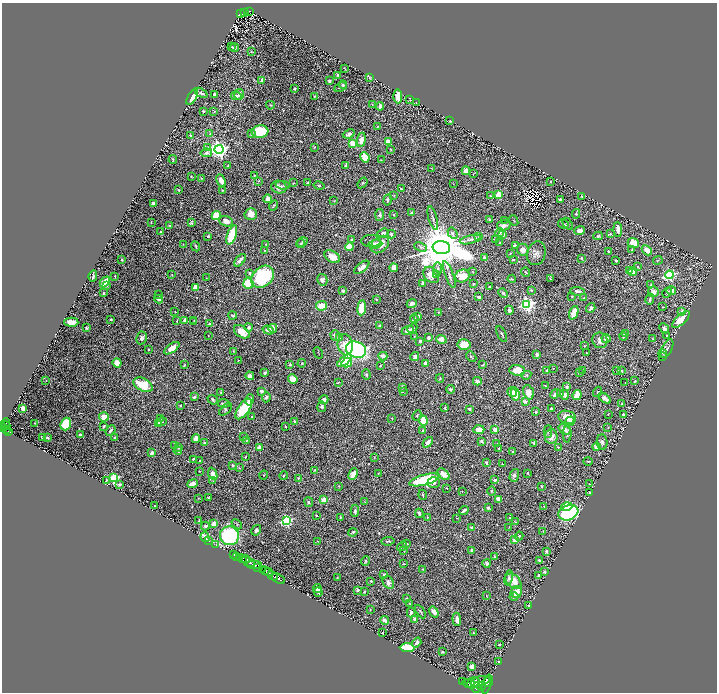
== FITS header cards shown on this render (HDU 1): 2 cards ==
NAXIS1  =                 1430
NAXIS2  =                 1380

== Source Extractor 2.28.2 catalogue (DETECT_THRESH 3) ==
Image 1430 x 1380 px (HDU 1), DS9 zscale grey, zoomed out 1/2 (1 PNG px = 2 x 2 image px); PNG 719 x 694 px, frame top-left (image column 2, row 1379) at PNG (2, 3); each listed source drawn as its Kron ellipse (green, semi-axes under 4 px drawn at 4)
Background 1.32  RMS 0.024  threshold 0.0731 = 3 sigma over >= 5 px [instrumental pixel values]
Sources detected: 652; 44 cannot appear on this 1/2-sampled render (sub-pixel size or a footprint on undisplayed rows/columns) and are neither listed nor drawn; of the other 608, the 500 brightest by FLUX_AUTO listed and drawn (108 fainter detections omitted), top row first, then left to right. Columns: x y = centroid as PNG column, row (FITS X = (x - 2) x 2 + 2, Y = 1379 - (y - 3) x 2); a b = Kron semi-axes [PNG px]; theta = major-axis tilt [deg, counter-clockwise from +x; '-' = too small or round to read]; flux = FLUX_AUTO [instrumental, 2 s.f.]
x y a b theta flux
250 11 4 2 - 140
245 12 3 2 - 150
240 13 4 3 - 140
232 47 3 2 - 2.8
235 48 4 3 - 16
251 52 3 2 - 3.1
344 68 3 1 - 3.2
338 75 4 2 - 12
369 77 4 3 - 4.6
262 80 3 2 - 25
329 81 3 2 - 6.9
343 85 4 3 - 7.6
340 87 7 2 23 6.4
294 88 3 2 - 5.8
201 93 7 4 -27 13
239 94 5 5 - 13
215 95 3 3 - 27
236 96 5 3 - 17
315 96 4 2 - 3.9
398 96 7 4 -88 63
192 97 8 4 57 57
410 99 3 1 - 2.9
416 103 4 2 - 3.3
372 104 2 2 - 2.3
270 105 4 3 - 5.7
380 106 4 3 - 18
203 111 2 2 - 6.1
214 112 3 2 - 2.9
450 121 3 2 - 4
378 127 4 3 - 3.7
260 132 8 6 7 210
210 134 4 4 - 6.4
251 134 4 3 - 4.7
349 134 6 4 21 17
191 135 3 3 - 6.7
361 140 7 4 82 38
388 142 4 3 - 77
353 144 4 3 - 79
207 147 4 4 - 6.3
314 147 3 2 - 2.8
219 149 4 4 - 2700
391 149 2 2 - 3.5
206 153 6 4 8 13
365 157 5 4 - 75
173 160 4 2 - 4.7
381 160 2 2 - 3.1
228 165 3 2 - 4.4
346 165 3 2 - 8.1
431 168 3 2 - 2.7
466 171 4 3 - 42
473 174 3 2 - 2.6
254 175 3 3 - 3.5
191 176 2 1 - 3.1
201 178 3 2 - 2.5
221 181 7 3 -64 42
258 181 4 3 - 3.4
551 182 2 2 - 3.5
293 183 3 2 - 3.5
307 183 4 2 - 4.9
362 183 6 4 54 6.7
453 184 3 2 - 2.6
283 185 7 3 -7 9.6
319 186 5 3 - 5.6
279 187 7 6 - 24
401 189 2 2 - 3.4
178 190 3 2 - 6.2
222 191 3 2 - 3.3
394 195 4 3 - 4.1
499 195 4 3 - 92
490 196 2 2 - 5
582 196 2 1 - 3.5
268 199 4 3 - 40
387 200 5 3 - 11
560 200 3 3 - 19
334 201 3 2 - 2.9
153 203 3 3 - 25
273 206 5 3 - 4.6
411 213 3 3 - 12
251 214 6 6 - 46
576 214 5 3 - 5
380 215 6 3 86 11
393 215 3 2 - 3.3
216 216 5 4 - 97
433 218 12 3 -75 14
490 219 3 2 - 8.7
505 220 4 2 - 3.3
513 220 5 3 - 5.2
226 221 7 5 -21 38
151 222 3 2 - 4
191 223 4 3 - 7
563 224 5 3 - 9.7
568 224 7 2 -54 4.3
169 225 3 2 - 4.3
504 225 7 5 15 29
618 229 7 3 -87 32
580 231 5 3 - 30
160 232 3 2 - 5.1
383 233 6 4 19 16
453 233 6 4 -60 14
499 233 4 4 - 13
391 234 4 4 - 9.7
503 234 4 3 - 22
610 234 3 2 - 5.7
232 235 10 4 71 160
208 236 2 2 - 7.7
598 236 5 4 - 9.1
479 237 3 3 - 3.6
470 239 11 3 13 12
495 239 3 2 - 4
351 240 4 3 - 6.6
371 241 9 6 0 15
302 242 6 4 32 7.8
500 243 3 2 - 6.3
633 243 5 5 - 61
183 244 2 2 - 2.4
265 244 2 2 - 2.3
300 244 4 3 - 4.1
375 244 7 4 5 24
380 245 10 7 41 64
196 246 5 2 - 6.1
515 246 4 3 - 20
349 247 4 4 - 77
421 247 6 4 -22 11
441 248 9 6 -8 31000
265 250 2 2 - 3.8
523 250 6 5 - 25
632 250 4 3 - 4.5
647 250 6 3 -46 38
608 251 3 2 - 4.9
510 253 4 2 - 4.3
536 253 12 9 73 27
332 257 8 5 -33 43
484 257 4 4 - 10
582 258 3 3 - 8.2
513 259 4 2 - 4
122 260 4 2 - 5.8
240 260 7 4 49 29
658 260 5 2 - 3.6
616 261 2 2 - 6.2
362 267 9 4 38 32
637 267 3 3 - 6.6
394 268 4 3 - 27
438 269 6 4 85 13
472 271 3 2 - 3.2
630 271 4 3 - 9.2
526 272 5 2 - 3.9
633 272 4 4 - 56
250 273 4 3 - 8.7
172 275 3 2 - 2.4
431 275 9 7 -47 57
436 275 4 3 - 5.8
449 275 14 3 -70 14
669 275 4 4 - 690
93 276 6 2 84 11
115 276 2 2 - 7.1
462 276 7 6 - 86
263 277 13 9 42 390
206 278 2 2 - 2.4
550 278 4 2 - 3
512 279 4 3 - 5.3
322 280 6 5 - 21
105 282 6 3 47 120
248 283 5 5 - 150
423 283 4 3 - 5.4
473 284 2 2 - 6.6
651 284 2 2 - 2.5
107 286 4 3 - 4.4
490 286 3 2 - 5.2
196 287 3 3 - 54
532 290 3 3 - 3.3
343 291 3 3 - 8.9
577 291 7 3 -4 15
671 291 5 4 - 18
653 292 5 5 - 31
667 292 5 3 - 9.4
103 293 3 2 - 4.6
503 293 5 3 - 7.5
159 295 3 2 - 3
572 296 3 3 - 3.5
479 297 3 2 - 13
584 298 4 2 - 3.2
159 299 4 3 - 12
650 299 5 3 - 9.2
376 300 3 2 - 4.8
412 303 5 3 - 18
527 304 4 4 - 1400
322 306 5 4 - 71
662 307 2 2 - 2.6
362 308 7 4 85 110
591 308 5 3 - 18
509 310 4 4 - 16
175 311 2 1 - 2.8
438 312 4 3 - 3.6
682 312 2 2 - 60
574 313 7 3 69 70
233 315 4 2 - 11
418 316 4 3 - 12
111 319 3 2 - 6.6
414 319 4 3 - 7.8
185 320 3 3 - 22
194 320 3 2 - 3.5
681 320 11 5 42 75
177 321 4 2 - 4
71 322 7 4 -3 44
194 322 4 3 - 4.7
209 324 3 3 - 13
379 326 4 2 - 4.8
249 327 4 3 - 14
86 328 3 3 - 5.9
273 328 4 3 - 35
412 328 5 3 - 9.1
664 328 5 3 - 26
268 330 6 3 -19 26
408 330 6 3 25 30
242 332 9 5 -34 62
625 333 3 3 - 4.2
502 334 8 2 -62 8.1
335 335 5 4 - 14
667 335 3 2 - 3.5
208 336 2 2 - 3.2
414 336 3 3 - 3
340 337 3 3 - 8.5
623 337 4 3 - 5.6
142 338 6 5 - 15
428 338 3 3 - 17
441 339 5 4 - 36
606 339 4 4 - 24
653 339 3 3 - 3.6
600 340 8 7 - 28
420 341 3 3 - 13
345 345 10 7 -83 83
464 345 6 5 - 76
584 346 3 2 - 2.8
172 348 9 4 35 52
667 349 10 5 63 17
148 350 3 3 - 4.9
356 350 10 8 -19 1000
234 351 4 2 - 2.9
318 353 6 2 -61 2.4
586 353 3 2 - 3.5
537 354 3 3 - 15
663 354 4 2 - 3
383 356 4 3 - 23
471 356 6 3 -48 8.1
663 356 3 2 - 2.7
415 357 4 4 - 22
344 360 9 3 39 130
238 361 2 2 - 2.9
117 363 4 4 - 47
302 363 4 3 - 3.9
347 363 5 4 - 130
426 363 4 3 - 16
290 364 4 3 - 5.5
184 365 3 2 - 3.5
482 365 3 2 - 3.7
380 366 2 2 - 3.6
553 368 2 2 - 3.9
517 370 8 5 -4 62
547 370 4 3 - 14
583 370 3 2 - 6
617 370 3 2 - 3.5
621 371 4 3 - 5.7
265 373 3 2 - 11
579 373 2 2 - 3.3
366 374 5 4 - 8.3
526 375 5 4 - 6.6
250 376 4 4 - 18
440 378 4 3 - 4.7
293 379 5 4 - 51
46 381 2 1 - 2.6
477 381 4 3 - 20
635 381 3 3 - 5.4
338 382 3 2 - 4.6
625 383 4 2 - 2.9
143 385 10 6 -27 150
545 386 2 1 - 3.2
402 387 3 3 - 7.7
566 387 3 3 - 15
450 389 4 3 - 8.1
261 391 4 3 - 12
403 391 3 2 - 4.1
221 392 4 3 - 5.1
512 392 5 3 - 15
528 392 7 5 -72 49
597 392 5 2 - 3.4
515 394 7 4 -79 95
555 394 6 3 41 19
561 394 4 3 - 4.4
564 395 5 4 - 20
577 395 5 3 - 74
194 397 3 2 - 15
266 397 5 4 - 8
605 398 7 4 -36 21
324 399 4 3 - 23
213 400 5 3 - 8.5
250 400 6 4 77 25
525 401 2 2 - 52
224 403 6 3 -5 19
622 404 3 2 - 3.5
180 406 2 2 - 4
322 407 5 4 - 10
23 408 4 3 - 23
445 408 4 2 - 5.5
226 409 8 4 44 7.8
244 409 12 5 54 170
469 409 2 2 - 16
551 409 3 2 - 12
536 412 4 3 - 6.9
608 414 2 2 - 3.1
623 414 2 2 - 5
417 415 5 3 - 7.1
252 416 3 3 - 4.4
104 417 5 4 - 50
567 417 9 6 -14 72
392 418 3 2 - 3.4
160 419 3 2 - 4.8
294 421 3 3 - 7.4
423 421 5 3 - 130
570 421 5 4 - 14
162 422 5 2 - 3.7
35 423 2 2 - 4.1
159 423 4 3 - 10
6 424 5 3 - 560
66 424 6 5 - 160
6 426 5 2 - 640
104 426 3 2 - 9.5
285 426 2 2 - 7.3
2 427 4 2 - 650
608 427 4 2 - 2.8
564 429 6 4 -36 32
6 430 3 2 - 240
110 430 6 3 50 13
479 430 5 3 - 50
495 430 3 3 - 42
9 431 3 2 - 270
423 431 2 2 - 5.5
548 432 6 3 -89 7.6
567 434 8 3 87 6.6
80 435 2 2 - 18
551 436 7 6 - 47
43 437 3 2 - 9.1
114 437 3 3 - 4.5
243 437 3 2 - 2.6
48 438 3 2 - 6.3
196 439 4 3 - 54
247 440 4 3 - 3.5
481 441 3 3 - 7.5
428 442 6 3 47 23
602 442 8 5 -87 16
205 443 3 2 - 8.8
534 443 4 3 - 8.4
497 444 2 2 - 3.1
174 446 4 3 - 4.1
179 447 4 3 - 13
259 447 4 3 - 20
558 447 2 2 - 2.4
596 447 4 3 - 37
499 448 3 2 - 2.9
178 451 4 3 - 8.5
512 451 3 3 - 3.9
152 453 3 2 - 26
245 457 2 1 - 2.6
374 457 2 2 - 2.7
193 459 3 2 - 4.6
200 460 2 2 - 4.1
588 461 5 2 - 4.9
486 463 4 3 - 13
502 464 3 2 - 2.8
233 465 3 2 - 8.7
239 468 3 3 - 3.9
315 470 3 2 - 3.5
199 471 2 1 - 2.6
378 473 3 3 - 3.2
528 473 3 2 - 3.3
213 474 6 4 -67 31
353 474 6 4 63 41
444 474 7 4 -41 43
264 475 4 2 - 3.2
514 475 6 4 73 15
284 476 4 3 - 5.5
114 478 4 3 - 490
298 478 3 3 - 3.8
106 480 3 2 - 3.2
424 480 15 5 15 380
495 480 4 3 - 8.4
213 481 2 2 - 3.3
434 482 6 5 - 15
119 484 3 3 - 8.7
192 484 5 3 - 37
589 484 4 2 - 2.8
339 486 2 2 - 2.6
542 486 3 2 - 7.3
446 488 3 2 - 3.4
462 491 3 3 - 2.4
491 491 5 3 - 6.2
589 492 2 2 - 4.1
423 495 5 3 - 5
198 498 2 2 - 2.6
209 498 4 2 - 5.6
498 499 4 3 - 46
324 500 4 3 - 50
309 502 5 4 - 9.1
365 502 3 2 - 2.5
154 506 2 2 - 3.5
544 506 3 2 - 2.7
567 507 5 4 - 78
488 508 3 2 - 9.9
464 510 5 2 - 13
355 511 6 4 87 13
419 513 5 3 - 13
568 513 10 7 21 510
317 515 3 2 - 4.7
340 517 4 2 - 3.4
427 517 4 3 - 3.5
457 518 3 2 - 2.4
509 518 3 2 - 2.5
199 521 3 2 - 5.1
286 521 4 3 - 470
515 522 3 2 - 2.5
214 524 3 3 - 40
237 524 6 3 -44 7.2
205 526 4 3 - 13
471 528 3 2 - 8.2
509 528 3 2 - 2.6
256 530 6 3 58 15
543 531 2 1 - 3
353 532 4 3 - 6.2
229 536 9 9 - 550
519 536 4 3 - 8.4
205 537 5 3 - 31
514 540 3 2 - 82
208 541 2 1 - 19
317 541 3 2 - 2.4
388 541 6 3 5 8.4
407 543 3 2 - 6.6
216 545 3 1 - 46
402 546 5 3 - 5.9
404 550 2 2 - 5.1
472 551 3 3 - 20
546 551 3 3 - 7.2
234 554 3 3 - 530
237 556 2 1 - 300
494 557 3 2 - 5.5
240 558 3 2 - 1200
246 558 2 1 - 230
242 559 2 1 - 280
539 560 4 2 - 8.5
365 561 5 3 - 7.2
248 562 7 2 -31 4600
487 563 4 3 - 18
403 564 3 2 - 4.2
254 565 8 3 -4 1700
257 567 3 2 - 470
423 569 3 2 - 2.4
262 570 3 2 - 1800
265 570 3 2 - 990
268 572 4 2 - 750
544 572 4 3 - 7.3
384 575 3 3 - 6
539 575 4 3 - 9.8
273 576 5 2 - 2600
337 577 3 3 - 2.5
509 578 7 3 79 11
278 579 7 2 -30 2500
371 581 2 2 - 6.9
513 581 9 6 -42 71
388 582 6 5 - 15
318 589 4 4 - 31
358 590 3 3 - 7.7
318 592 5 2 - 9.5
364 592 3 2 - 5.2
516 592 6 5 - 53
486 596 3 2 - 2.4
514 596 4 3 - 11
407 599 3 3 - 10
409 603 4 3 - 4.6
529 605 3 2 - 10
370 610 3 2 - 2.4
411 612 5 4 - 10
420 612 7 3 -57 7.4
434 612 6 3 -55 29
415 619 3 2 - 21
457 619 6 3 -85 34
385 621 4 3 - 19
382 633 2 2 - 2.3
473 633 2 2 - 3.7
417 643 5 3 - 21
500 645 2 2 - 5.9
407 648 7 4 -2 200
442 652 3 2 - 5
499 661 3 3 - 3.9
472 666 3 3 - 17
462 681 2 1 - 200
480 681 10 5 16 5100
488 681 6 2 68 3200
473 683 6 5 - 5200
469 684 6 4 -20 5300
487 684 10 4 75 5900
481 686 4 3 - 2900
476 687 5 3 - 3700
At the frame edge (FLAGS 8, measured only in part): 1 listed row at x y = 2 427
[108 fainter detections neither listed nor drawn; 44 sub-pixel or undisplayed-footprint detections neither listed nor drawn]